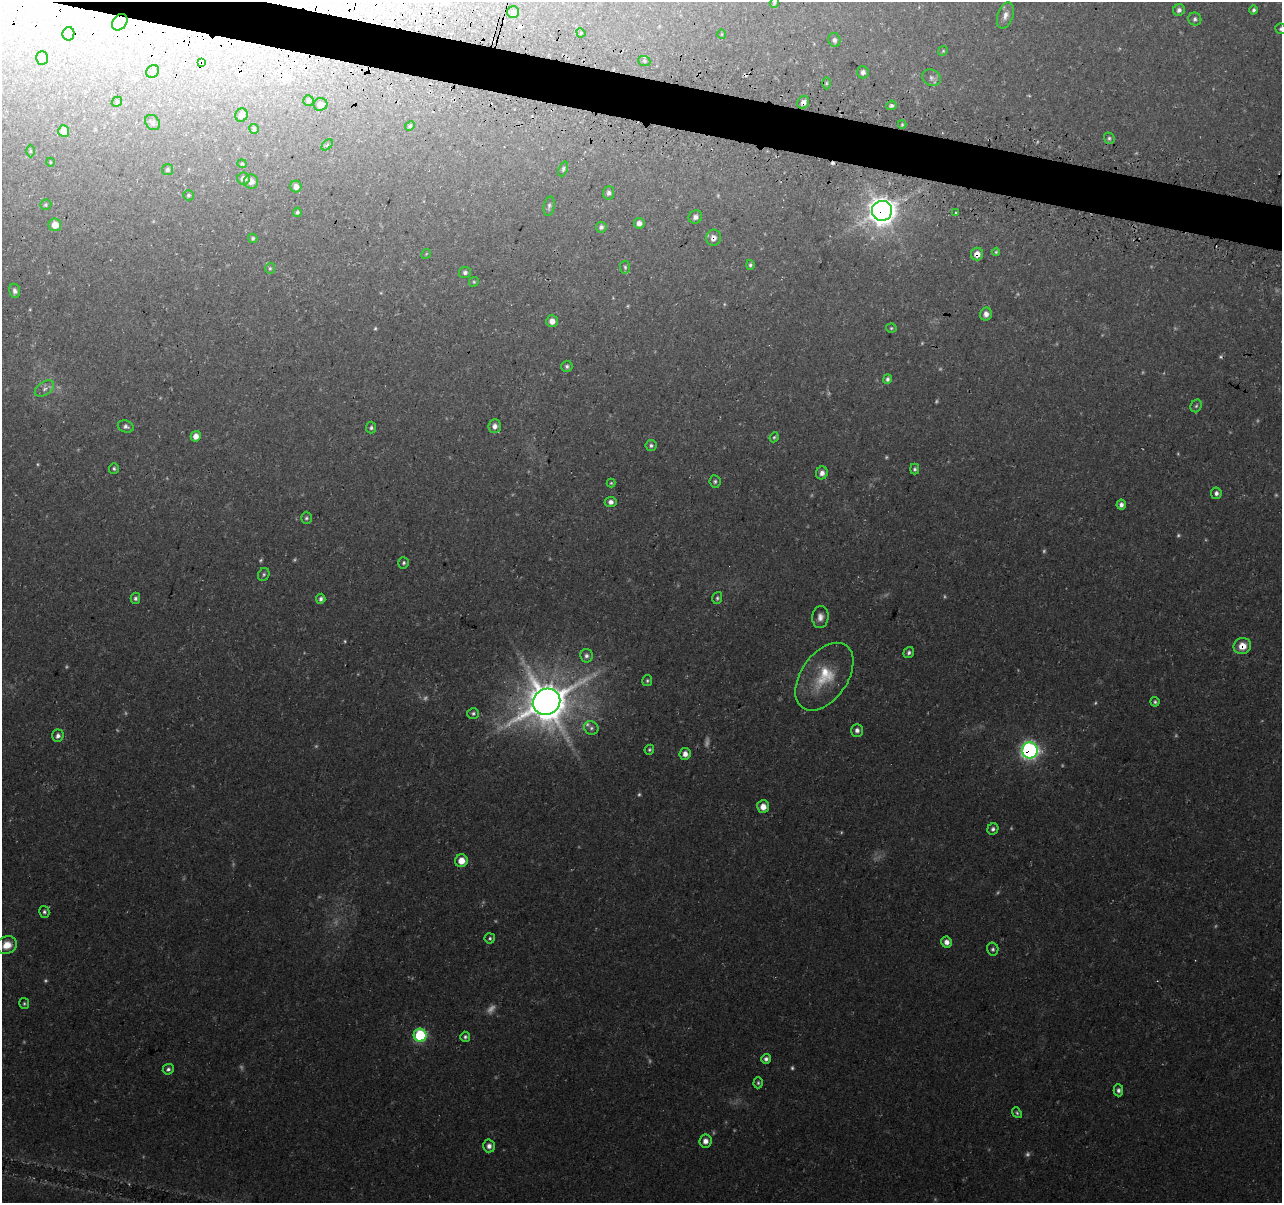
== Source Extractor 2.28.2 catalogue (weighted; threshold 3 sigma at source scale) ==
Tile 11 of 4 x 4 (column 3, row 3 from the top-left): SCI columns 2568-3847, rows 1457-2657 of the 5146 x 5375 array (HDU 1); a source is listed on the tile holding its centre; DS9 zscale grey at full resolution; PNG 1284 x 1205 px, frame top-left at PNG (2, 2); each listed source drawn as its Kron ellipse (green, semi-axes under 4 px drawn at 4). Shown black and unused: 3% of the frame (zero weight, under 3 of 4 exposures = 3% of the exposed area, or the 3 px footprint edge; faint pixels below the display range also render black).
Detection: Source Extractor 2.28.2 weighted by HDU 2 'WHT'; one run over the whole footprint, this tile lists its part. Background 0.037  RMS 0.0041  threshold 0.0183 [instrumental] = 3 sigma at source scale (4.5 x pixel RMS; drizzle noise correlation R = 1.50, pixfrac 1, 0.0396/0.0396 arcsec/px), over >= 5 px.
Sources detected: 180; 51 too faint to see at this stretch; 2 inside a brighter object's white glare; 4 cosmic-ray / hot-pixel residue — neither listed nor drawn; the other 123 listed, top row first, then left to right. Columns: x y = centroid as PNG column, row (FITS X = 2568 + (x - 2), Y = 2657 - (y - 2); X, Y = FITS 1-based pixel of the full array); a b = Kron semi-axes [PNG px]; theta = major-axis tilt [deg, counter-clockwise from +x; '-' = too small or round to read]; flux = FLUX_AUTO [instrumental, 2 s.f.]
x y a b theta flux
774 3 5 4 - 0.63
1179 10 6 5 - 1.5
1254 10 4 4 - 0.95
513 12 6 6 - 1.3
1005 15 13 7 70 2.5
1195 19 6 6 - 1.1
120 22 9 7 53 2.7
1281 29 5 5 - 0.75
581 33 5 4 - 0.51
68 34 7 6 - 3.9
722 34 5 3 - 0.38
834 40 7 6 - 1.5
943 51 5 4 - 0.53
42 58 7 6 - 1.9
644 61 6 5 - 0.79
201 62 4 3 - 1.6
153 71 7 5 45 1
863 72 6 5 - 1.7
931 78 9 8 - 1.7
826 83 6 4 90 0.63
308 100 5 5 - 0.7
117 102 5 4 - 0.56
803 102 7 5 59 2.1
320 104 7 6 - 2.2
891 105 5 4 - 1.1
241 115 7 6 - 2.5
152 122 8 6 -48 1.1
902 125 4 4 - 0.49
410 126 5 4 - 0.73
254 129 5 4 - 1
64 131 6 5 - 5.3
1109 138 6 5 - 0.82
327 145 6 4 45 0.58
30 151 6 4 -90 0.59
50 162 4 3 - 0.29
242 164 4 3 - 0.45
167 169 5 5 - 0.85
563 169 8 4 68 0.86
243 179 6 6 - 2.6
251 182 7 7 - 2.1
296 186 6 5 - 1.9
608 193 7 5 84 1.4
188 195 5 5 - 0.66
46 205 6 5 - 0.58
549 206 10 5 80 1.1
882 211 10 10 - 540
297 212 4 4 - 0.77
956 213 3 3 - 1
695 217 7 6 - 1.5
639 223 5 5 - 2.2
55 225 6 6 - 4.7
601 227 5 5 - 1.3
253 238 5 4 - 0.8
713 238 8 7 - 2.3
996 252 4 4 - 0.51
426 254 5 4 - 0.43
977 254 6 6 - 3.3
750 265 5 4 - 0.88
625 267 6 5 - 0.78
270 268 5 4 - 0.63
465 272 6 5 - 1.3
474 282 5 4 - 0.57
15 291 7 5 -79 1.6
986 314 6 6 - 2.2
552 321 6 5 - 2.9
891 328 5 4 - 0.54
567 366 6 5 - 0.91
887 379 5 4 - 1.1
44 388 10 6 34 2
1196 406 7 5 60 0.78
126 426 8 6 -17 1.3
495 426 7 6 - 2.2
371 428 6 5 - 0.87
196 436 5 5 - 3.5
774 437 5 4 - 0.6
651 445 5 5 - 0.98
114 468 5 5 - 0.82
915 469 5 4 - 0.85
822 473 6 6 - 2.1
715 481 6 5 - 0.92
611 483 4 4 - 0.52
1216 493 6 5 - 1.3
611 502 6 5 - 1.8
1121 505 5 5 - 1.7
306 518 6 5 - 0.84
404 563 5 5 - 0.85
264 574 7 5 62 0.82
135 598 5 5 - 1.1
717 598 6 4 72 0.83
321 599 5 4 - 1.2
820 617 11 8 85 2.7
1242 646 9 8 - 6
909 653 6 5 - 1.1
586 656 7 6 - 1.3
824 677 38 23 54 19
647 681 6 5 - 0.66
547 702 14 13 - 1600
1155 702 5 4 - 0.86
473 713 6 5 - 0.91
591 728 7 6 - 1.1
857 730 6 6 - 1.6
58 736 6 5 - 1.5
649 750 5 4 - 0.68
1030 750 8 8 - 150
685 754 6 5 - 2.3
763 807 6 6 - 3.8
993 829 6 5 - 1.2
461 861 6 6 - 5.5
44 912 6 5 - 0.97
490 938 5 5 - 0.79
947 942 5 5 - 2.2
7 945 10 8 21 6.3
993 949 7 5 -77 0.97
24 1004 5 5 - 0.68
420 1035 6 6 - 46
465 1037 5 5 - 0.93
766 1059 5 4 - 1.4
168 1069 5 5 - 1.1
758 1083 6 4 89 0.73
1118 1090 6 5 - 1.3
1017 1113 6 4 -51 0.74
705 1141 7 6 - 2.7
489 1146 6 6 - 2.1
Overlapping masked pixels (flux is a lower limit): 9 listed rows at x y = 120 22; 201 62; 803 102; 882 211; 713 238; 977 254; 1242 646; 547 702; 1030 750
Isophote crosses this tile's border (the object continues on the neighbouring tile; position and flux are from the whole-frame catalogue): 2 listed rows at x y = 774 3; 1281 29